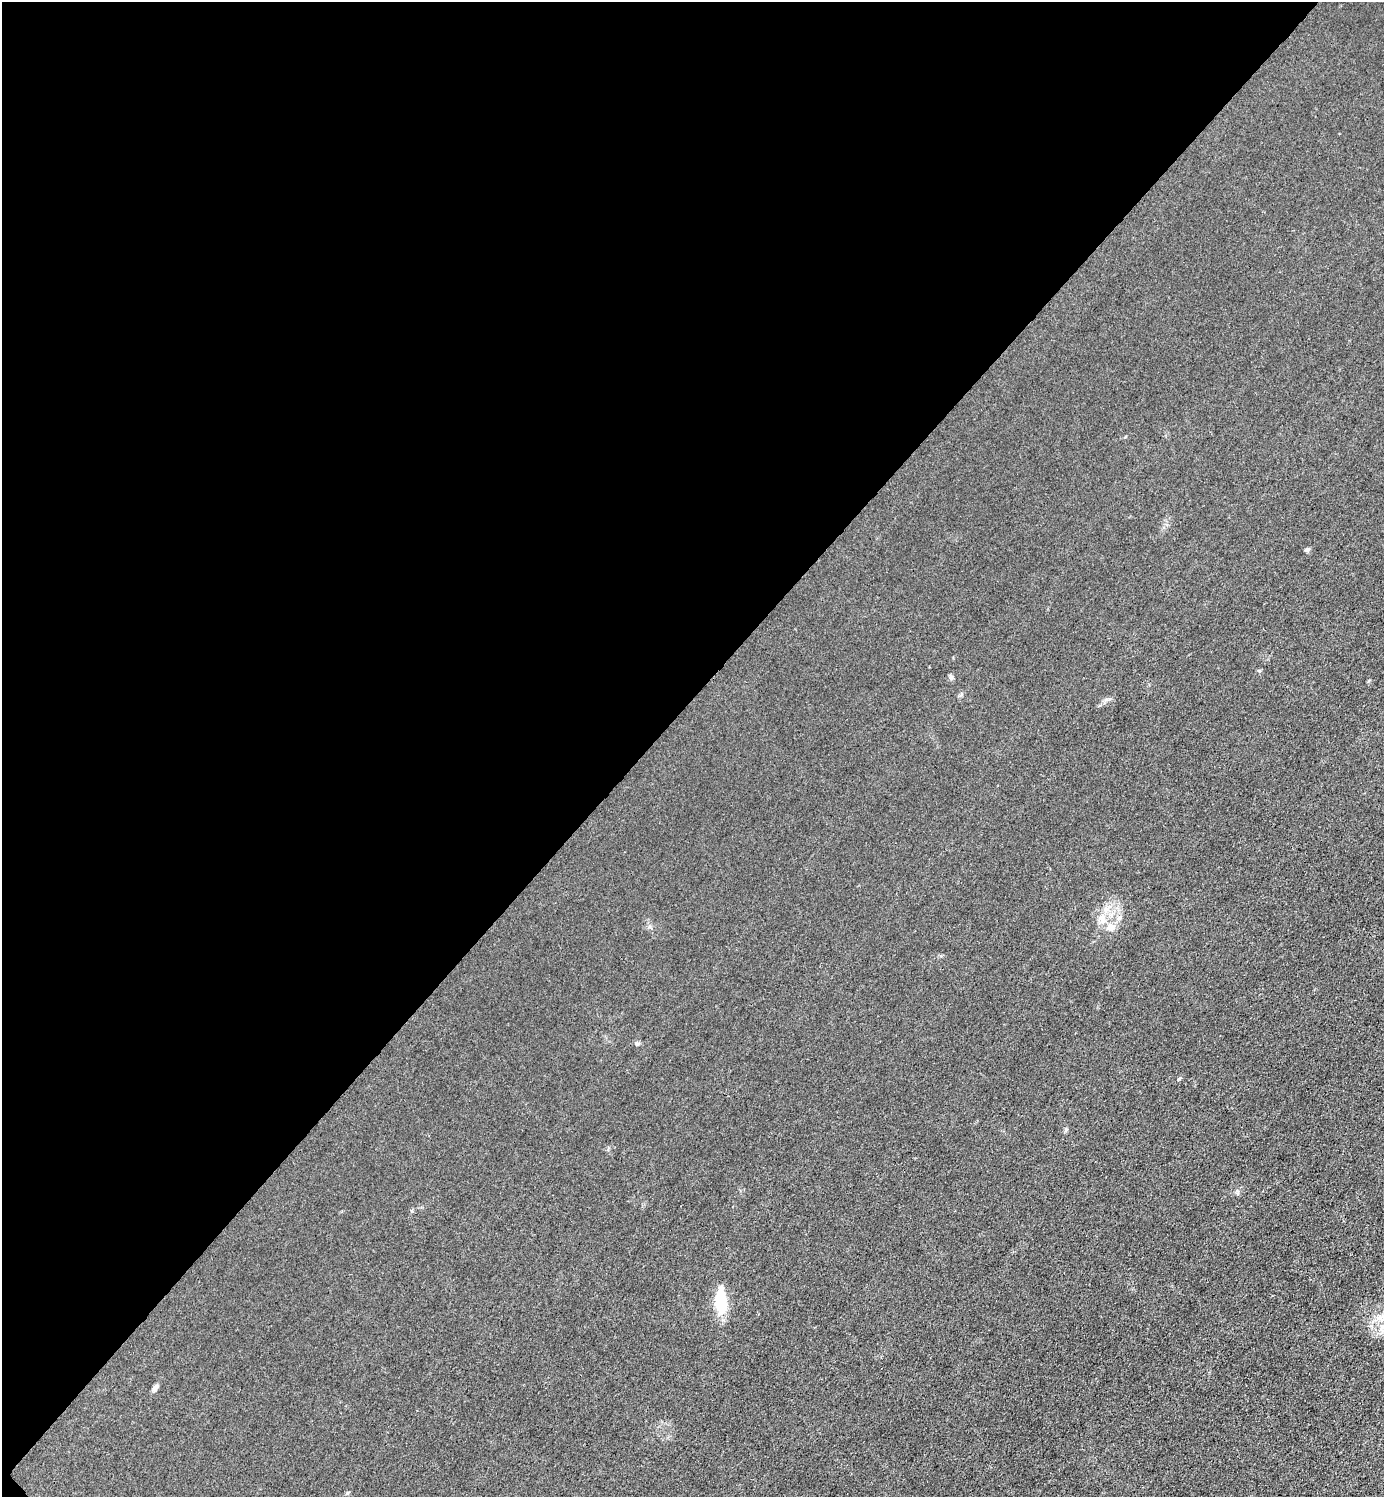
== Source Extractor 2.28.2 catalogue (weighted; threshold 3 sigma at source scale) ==
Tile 5 of 4 x 4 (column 1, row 2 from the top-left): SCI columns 301-1682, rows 2993-4487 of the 5985 x 5985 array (HDU 1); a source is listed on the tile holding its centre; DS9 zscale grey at full resolution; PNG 1386 x 1499 px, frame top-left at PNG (2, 2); no overlay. Shown black and unused: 47% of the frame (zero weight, under 3 of 4 exposures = <1% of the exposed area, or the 3 px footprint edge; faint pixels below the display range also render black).
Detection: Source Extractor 2.28.2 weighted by HDU 2 'WHT'; one run over the whole footprint, this tile lists its part. Background 0.0213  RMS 0.0062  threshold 0.0279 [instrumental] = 3 sigma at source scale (4.5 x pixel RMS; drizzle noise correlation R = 1.50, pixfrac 1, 0.05/0.05 arcsec/px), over >= 5 px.
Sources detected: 10; all 10 listed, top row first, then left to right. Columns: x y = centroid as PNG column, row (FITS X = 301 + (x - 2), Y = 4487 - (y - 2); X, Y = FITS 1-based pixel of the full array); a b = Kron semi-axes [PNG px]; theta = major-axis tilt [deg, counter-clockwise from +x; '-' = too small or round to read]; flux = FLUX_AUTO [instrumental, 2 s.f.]
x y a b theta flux
1307 549 7 5 12 1.2
951 677 7 5 -74 1.4
1119 917 9 6 49 2
1102 919 13 11 -71 6.2
1111 927 13 9 8 4.3
637 1043 6 6 - 1.2
1066 1129 5 5 - 0.92
721 1303 29 13 -86 19
1381 1317 9 6 29 3.1
156 1387 10 6 62 2
Unlisted compact peaks at least as high as the median listed source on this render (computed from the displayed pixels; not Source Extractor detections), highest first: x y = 1179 1079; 1107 699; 1259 671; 412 1211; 1125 437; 649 927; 1237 1191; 960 695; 1369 681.